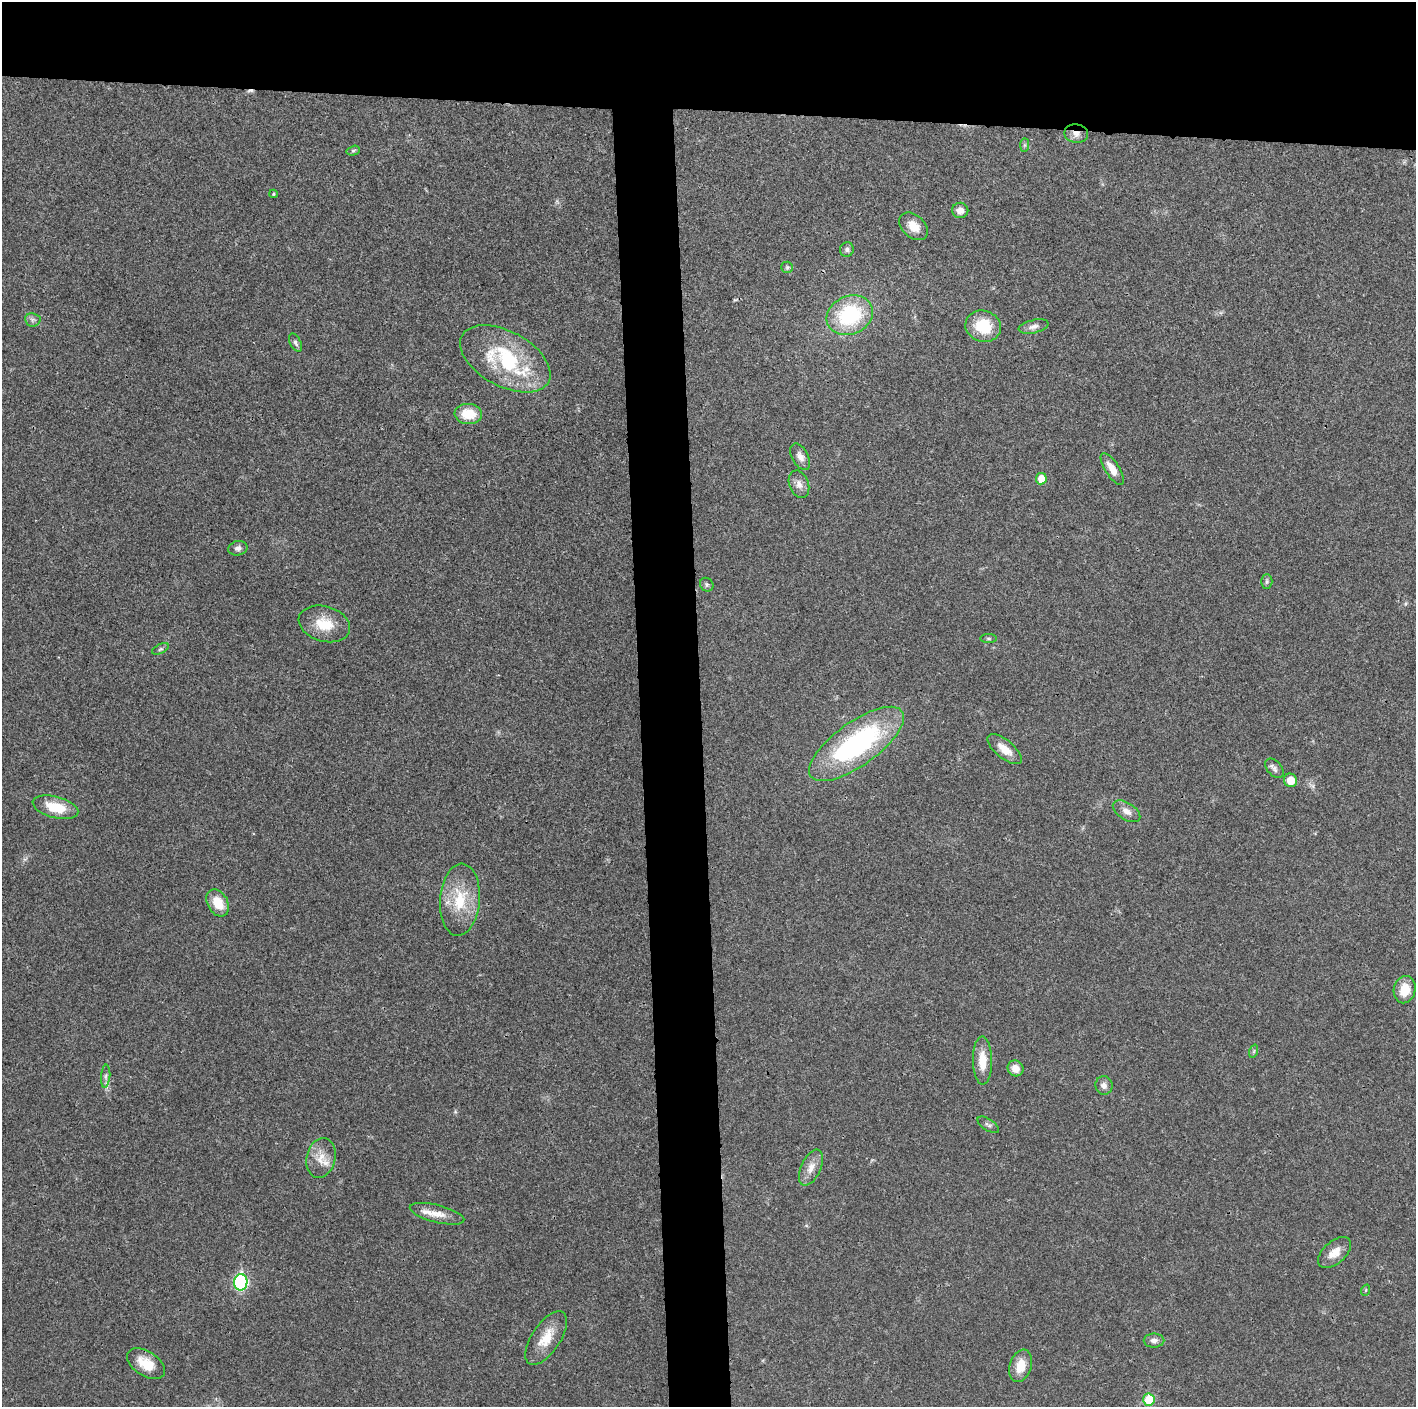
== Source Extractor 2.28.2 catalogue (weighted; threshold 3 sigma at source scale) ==
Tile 2 of 3 x 3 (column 2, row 1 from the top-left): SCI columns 1415-2828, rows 2815-4219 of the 4244 x 4222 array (HDU 1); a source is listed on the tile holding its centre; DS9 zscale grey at full resolution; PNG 1418 x 1409 px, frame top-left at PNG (2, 2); each listed source drawn as its Kron ellipse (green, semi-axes under 4 px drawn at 4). Shown black and unused: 12% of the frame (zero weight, under 3 of 4 exposures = <1% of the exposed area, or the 3 px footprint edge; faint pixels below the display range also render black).
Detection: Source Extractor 2.28.2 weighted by HDU 2 'WHT'; one run over the whole footprint, this tile lists its part. Background 0.0193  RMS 0.0039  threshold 0.0177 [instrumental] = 3 sigma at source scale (4.5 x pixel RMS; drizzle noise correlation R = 1.50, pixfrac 1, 0.05/0.05 arcsec/px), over >= 5 px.
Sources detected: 54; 1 cosmic-ray / hot-pixel residue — neither listed nor drawn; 2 inside a brighter listed object's ellipse — not listed separately; the other 51 listed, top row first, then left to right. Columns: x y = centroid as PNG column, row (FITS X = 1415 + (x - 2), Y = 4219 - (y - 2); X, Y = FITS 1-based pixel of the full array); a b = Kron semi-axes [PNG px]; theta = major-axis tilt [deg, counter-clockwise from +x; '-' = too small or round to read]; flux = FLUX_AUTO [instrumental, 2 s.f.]
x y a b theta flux
1076 134 12 9 -10 2.7
1025 145 7 4 89 0.61
353 151 7 4 15 0.66
273 194 4 4 - 0.47
960 210 8 7 - 2.6
914 226 16 11 -42 4.9
847 249 7 7 - 1.2
787 267 6 5 - 0.7
850 315 24 19 22 33
33 320 8 6 -8 1.2
983 326 18 15 -18 14
1034 326 15 6 13 2.1
295 343 10 5 -63 1.1
505 359 49 27 -28 36
468 414 14 10 -4 8.9
800 457 14 8 -61 2.6
1112 469 18 7 -58 4.7
1041 479 5 5 - 5.9
799 484 14 9 -69 2.8
238 548 10 7 13 1.5
1267 582 7 5 89 0.83
707 585 7 6 - 0.85
324 624 26 17 -16 10
988 639 8 4 0 0.62
160 649 9 5 26 0.8
856 744 56 22 36 69
1005 749 21 9 -39 5.3
1274 768 11 7 -51 1.5
1291 780 7 6 - 5.2
55 807 23 10 -15 11
1127 811 15 8 -32 2.8
460 900 36 20 85 16
218 903 14 10 -60 7.9
1405 990 14 10 77 6.8
1254 1051 7 4 72 0.61
982 1061 24 9 -89 7.2
1015 1068 8 7 - 3.4
106 1076 11 4 85 1.4
1104 1086 9 8 - 1.8
988 1125 12 5 -33 1.1
321 1158 20 14 77 6.1
811 1168 19 10 65 3.9
437 1214 28 8 -14 4.8
1334 1253 19 11 41 4.8
241 1282 8 6 88 53
1366 1290 6 3 70 0.45
546 1338 31 14 56 8.9
1154 1341 10 7 0 1.7
146 1364 21 12 -33 8
1021 1366 16 10 72 6.6
1149 1400 6 5 - 13
Overlapping masked pixels (flux is a lower limit): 1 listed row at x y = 1076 134